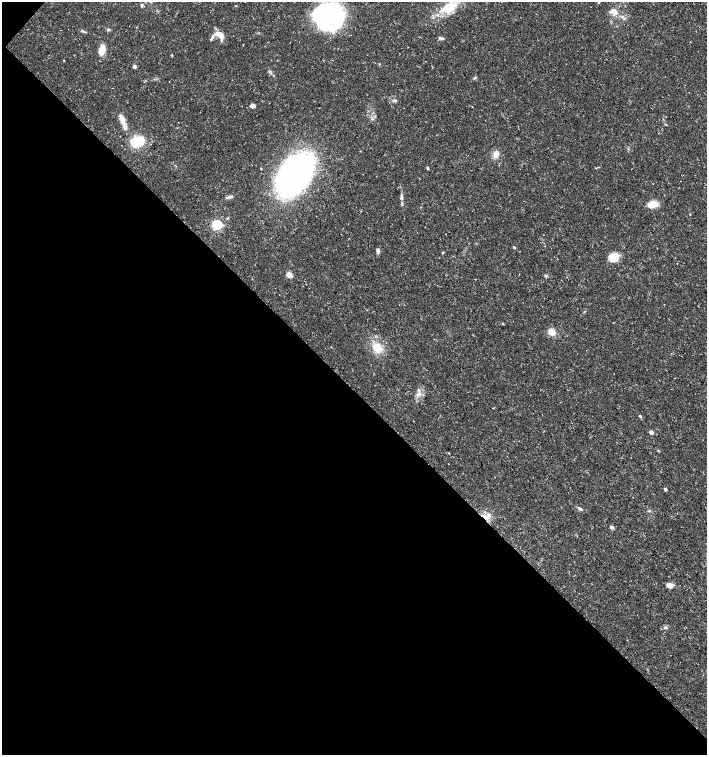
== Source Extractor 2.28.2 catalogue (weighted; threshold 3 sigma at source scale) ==
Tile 9 of 4 x 4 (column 1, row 3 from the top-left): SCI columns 164-1572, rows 1513-3017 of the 6027 x 6026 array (HDU 1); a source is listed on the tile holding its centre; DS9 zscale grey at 2 x 2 block average (1 PNG px = mean of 2 x 2 image px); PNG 709 x 757 px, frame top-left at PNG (2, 2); no overlay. Shown black and unused: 49% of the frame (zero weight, under 3 of 5 exposures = <1% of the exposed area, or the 3 px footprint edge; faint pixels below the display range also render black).
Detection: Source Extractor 2.28.2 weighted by HDU 2 'WHT'; one run over the whole footprint, this tile lists its part. Background 0.0133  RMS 0.0019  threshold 0.00841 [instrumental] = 3 sigma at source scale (4.5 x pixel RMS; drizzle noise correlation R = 1.50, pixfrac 1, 0.0396/0.0396 arcsec/px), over >= 5 px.
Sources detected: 46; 1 inside a brighter listed object's ellipse — not listed separately; the other 45 listed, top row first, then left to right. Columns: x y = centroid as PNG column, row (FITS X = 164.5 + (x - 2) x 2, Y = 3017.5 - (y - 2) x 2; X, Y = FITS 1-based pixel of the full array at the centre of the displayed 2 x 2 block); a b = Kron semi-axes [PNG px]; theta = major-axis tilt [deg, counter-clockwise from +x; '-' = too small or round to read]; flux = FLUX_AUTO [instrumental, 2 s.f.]
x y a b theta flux
599 3 3 2 - 0.17
142 5 5 4 - 0.65
236 5 3 2 - 0.22
449 7 18 9 23 12
614 12 11 7 -19 3.5
329 16 29 27 -12 63
108 30 3 3 - 0.45
84 32 6 2 -7 0.59
220 35 13 7 -31 4.4
440 38 6 4 -14 0.98
102 50 12 6 78 4.9
64 60 2 2 - 0.22
134 66 3 3 - 1.8
475 77 4 3 - 0.6
394 100 4 3 - 0.57
252 106 4 3 - 2.3
122 120 11 5 -80 2.9
137 142 12 10 21 15
496 154 8 6 -84 3
261 168 2 2 - 0.23
427 168 4 2 - 0.44
294 174 35 24 45 200
229 197 7 4 10 1.3
401 197 7 4 89 1
653 204 9 6 14 7
217 225 4 4 - 51
514 247 4 2 - 0.39
378 251 6 4 -88 1.2
443 253 3 3 - 0.33
613 257 10 9 - 6.8
289 275 3 3 - 9.8
546 276 4 3 - 0.53
503 324 3 2 - 0.25
552 332 3 3 - 17
377 348 14 11 -43 7
418 394 6 5 - 1.6
640 416 4 2 - 0.44
651 432 3 3 - 2.4
665 490 3 3 - 0.83
580 509 6 3 -52 0.84
649 510 3 3 - 0.42
485 517 8 5 -9 2.6
611 527 3 3 - 1.4
670 585 7 5 -26 2.3
665 628 5 3 - 0.68
Overlapping masked pixels (flux is a lower limit): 1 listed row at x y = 485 517
Isophote crosses this tile's border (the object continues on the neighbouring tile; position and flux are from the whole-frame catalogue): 1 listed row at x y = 329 16
Diffuse or blended objects may show on this block-average render without a row.